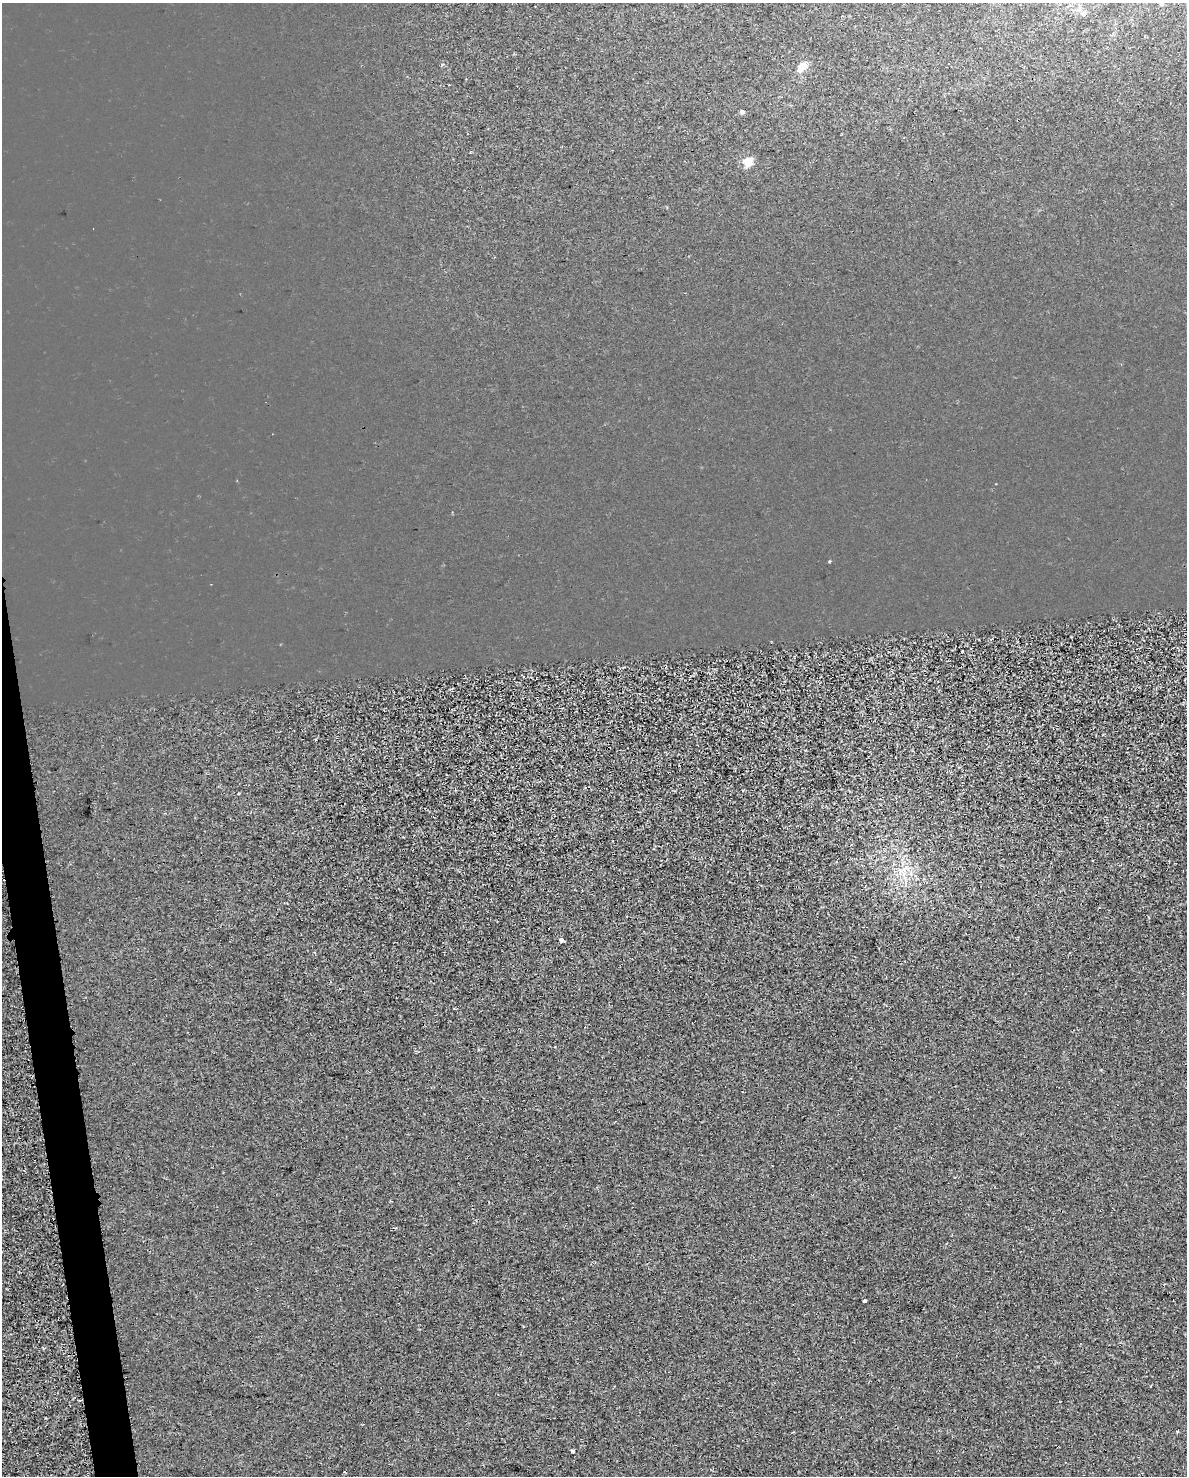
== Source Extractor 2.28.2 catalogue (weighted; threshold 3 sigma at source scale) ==
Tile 7 of 4 x 3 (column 3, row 2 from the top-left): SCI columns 2374-3558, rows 1496-2969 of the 4747 x 4509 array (HDU 1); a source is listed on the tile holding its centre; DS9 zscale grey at full resolution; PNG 1189 x 1478 px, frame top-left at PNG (2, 3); no overlay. Shown black and unused: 2% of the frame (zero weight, under 2 of 3 exposures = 1% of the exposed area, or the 3 px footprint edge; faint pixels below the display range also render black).
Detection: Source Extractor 2.28.2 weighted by HDU 2 'WHT'; one run over the whole footprint, this tile lists its part. Background -2.45e-04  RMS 0.0049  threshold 0.0221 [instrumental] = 3 sigma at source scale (4.5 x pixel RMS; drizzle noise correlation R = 1.50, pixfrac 1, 0.0396/0.0396 arcsec/px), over >= 5 px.
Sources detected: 10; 1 cosmic-ray / hot-pixel residue — not listed; the other 9 listed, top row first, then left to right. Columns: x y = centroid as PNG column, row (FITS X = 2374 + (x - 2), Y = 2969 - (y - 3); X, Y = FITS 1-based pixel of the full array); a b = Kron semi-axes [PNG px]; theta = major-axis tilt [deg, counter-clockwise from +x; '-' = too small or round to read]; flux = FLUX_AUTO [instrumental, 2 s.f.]
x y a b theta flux
1084 14 7 6 - 1.1
802 67 14 8 57 3.6
742 112 5 4 - 0.86
748 162 5 5 - 17
963 652 3 3 - 2.4
905 868 15 5 45 2.9
562 940 3 3 - 4
864 1301 3 3 - 3.8
573 1451 4 3 - 2.4